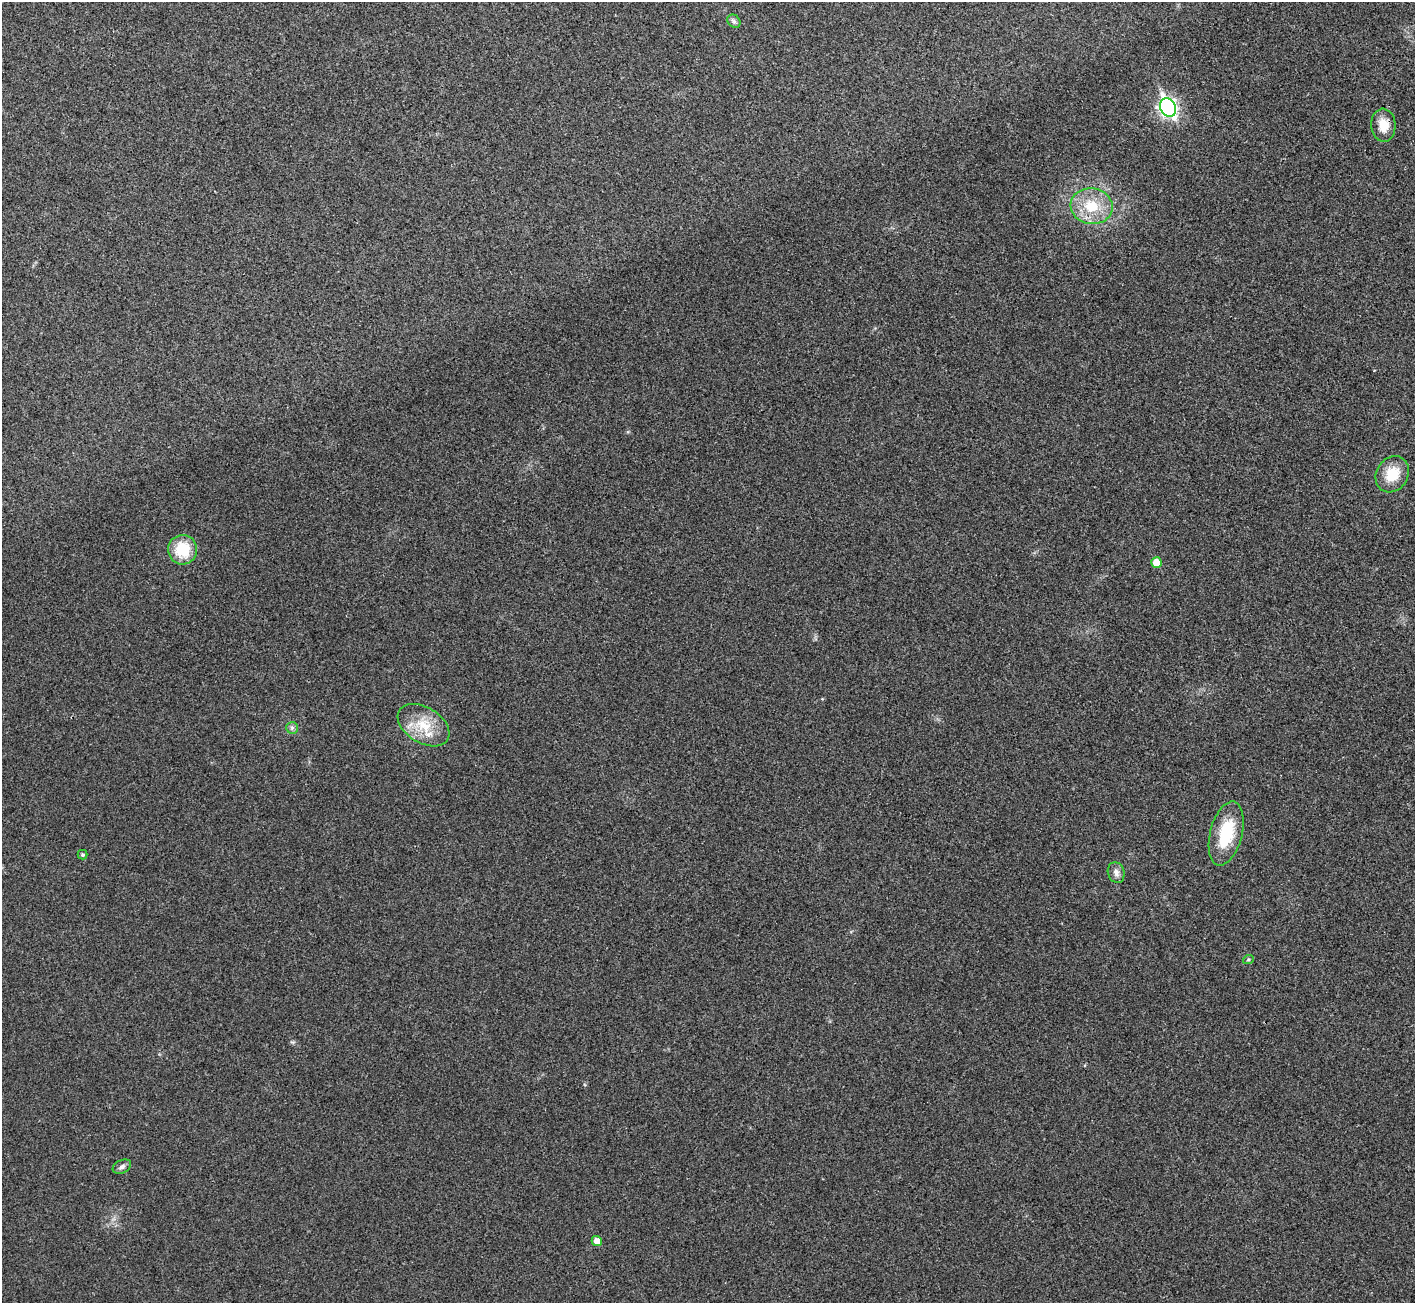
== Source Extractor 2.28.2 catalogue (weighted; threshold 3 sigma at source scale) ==
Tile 10 of 4 x 4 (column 2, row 3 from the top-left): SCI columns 1420-2832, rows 1462-2762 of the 5667 x 5657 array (HDU 1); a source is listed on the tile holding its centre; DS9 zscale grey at full resolution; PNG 1417 x 1305 px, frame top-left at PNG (2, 2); each listed source drawn as its Kron ellipse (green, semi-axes under 4 px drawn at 4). Shown black and unused: <1% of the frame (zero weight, under 3 of 4 exposures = <1% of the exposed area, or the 3 px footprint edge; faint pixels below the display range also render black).
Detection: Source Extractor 2.28.2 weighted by HDU 2 'WHT'; one run over the whole footprint, this tile lists its part. Background 0.0505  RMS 0.0067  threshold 0.0303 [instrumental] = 3 sigma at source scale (4.5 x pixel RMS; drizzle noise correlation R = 1.50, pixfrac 1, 0.05/0.05 arcsec/px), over >= 5 px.
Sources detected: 15; all 15 listed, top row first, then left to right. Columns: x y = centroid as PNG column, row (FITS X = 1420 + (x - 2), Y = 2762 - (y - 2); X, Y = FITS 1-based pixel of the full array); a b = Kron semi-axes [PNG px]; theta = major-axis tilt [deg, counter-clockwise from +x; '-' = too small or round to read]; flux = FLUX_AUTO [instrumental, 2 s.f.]
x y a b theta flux
734 21 7 6 - 1.7
1168 107 9 7 -62 240
1383 125 16 12 -85 11
1092 206 21 18 -8 22
1392 474 19 15 58 17
183 550 14 14 - 23
1156 563 5 5 - 12
424 725 28 18 -31 20
292 728 6 6 - 1.6
1226 833 33 16 76 31
83 855 5 4 - 1.1
1116 873 10 8 -73 3.6
1248 960 5 3 - 0.72
122 1167 10 6 25 2.2
597 1241 5 5 - 6.3